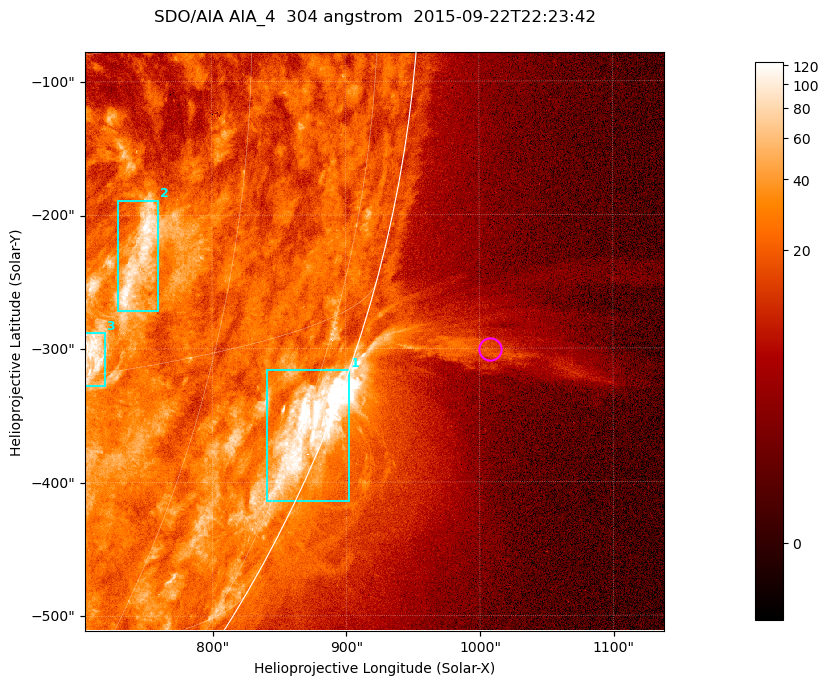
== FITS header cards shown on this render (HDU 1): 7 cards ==
TELESCOP= 'SDO/AIA '           / For AIA: SDO/AIA
INSTRUME= 'AIA_4   '           / For AIA: AIA_ATA1, AIA_ATA2, AIA_ATA3 or AIA_AT
WAVELNTH=                  304 / [angstrom] Wavelength
WAVEUNIT= 'angstrom'           / Wavelength unit: angstrom
DATE-OBS= '2015-09-22T22:23:42.124' / [ISO] Date when observation started; ISO 8
CTYPE1  = 'HPLN-TAN'           / CTYPE1; Typically HPLN
CTYPE2  = 'HPLT-TAN'           / CTYPE2; Typically HPLT

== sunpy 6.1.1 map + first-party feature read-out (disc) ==
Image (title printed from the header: SDO/AIA AIA_4  304 angstrom  2015-09-22T22:23:42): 722 x 722 px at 0.6 arcsec/px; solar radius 956 arcsec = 1593 px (partial field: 2.9% of the solar disc is inside the frame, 45% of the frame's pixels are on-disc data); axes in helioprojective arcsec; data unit not stated in the header (colour bar unlabelled)
Orientation: roll -0.132 deg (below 1 deg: not rotated)
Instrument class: DISC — disc imager (sunpy class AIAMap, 304 A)
Bright regions (active regions / flare kernels): reference = the on-disc median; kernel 7 px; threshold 5 sigma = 46.4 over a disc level ~23.1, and >= 1.15x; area >= 521 px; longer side >= 9 px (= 5.4 arcsec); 3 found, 3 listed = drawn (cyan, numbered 1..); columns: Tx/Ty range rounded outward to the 2 arcsec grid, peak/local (2 s.f.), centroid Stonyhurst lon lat
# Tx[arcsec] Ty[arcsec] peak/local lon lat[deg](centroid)
1 840..904 -416..-316 7.9 +77 -21
2 730..760 -272..-188 5 +52 -10
3 704..720 -328..-288 4.9 +50 -14
Off-limb structures (1.02-1.3 R_sun): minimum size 260 px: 7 found; the strongest spans PA ~250..255 deg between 1.02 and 1.22 R_sun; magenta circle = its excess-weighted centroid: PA ~255 deg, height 1.1 R_sun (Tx ~1008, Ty ~-300 arcsec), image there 3.3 x the reference